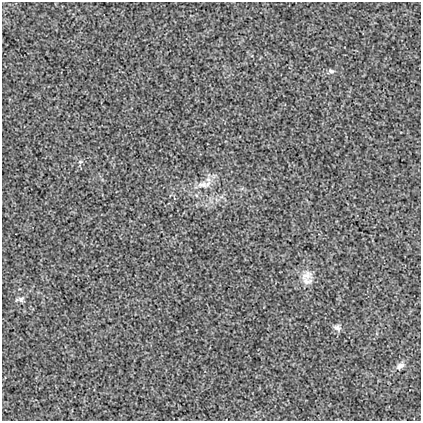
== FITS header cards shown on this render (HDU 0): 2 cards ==
NAXIS1  =                  419
NAXIS2  =                  419

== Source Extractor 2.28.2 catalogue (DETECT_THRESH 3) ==
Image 419 x 419 px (HDU 0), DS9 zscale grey, 1 PNG px = 1 image px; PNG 423 x 423 px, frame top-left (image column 1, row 419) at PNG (2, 2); no overlay
Background 0.00131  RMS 0.018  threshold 0.0539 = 3 sigma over >= 5 px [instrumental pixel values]
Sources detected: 8; all 8 listed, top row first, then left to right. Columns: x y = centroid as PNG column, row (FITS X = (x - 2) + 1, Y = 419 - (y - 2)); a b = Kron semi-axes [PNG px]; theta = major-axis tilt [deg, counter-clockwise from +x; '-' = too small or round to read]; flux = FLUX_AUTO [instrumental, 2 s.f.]
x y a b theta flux
331 71 9 5 -15 3
80 162 5 5 - 2.1
203 184 18 10 2 13
307 275 17 12 26 12
307 281 15 9 6 8.4
21 299 8 8 - 3.9
337 328 10 7 -29 4.6
400 366 11 7 37 5.9